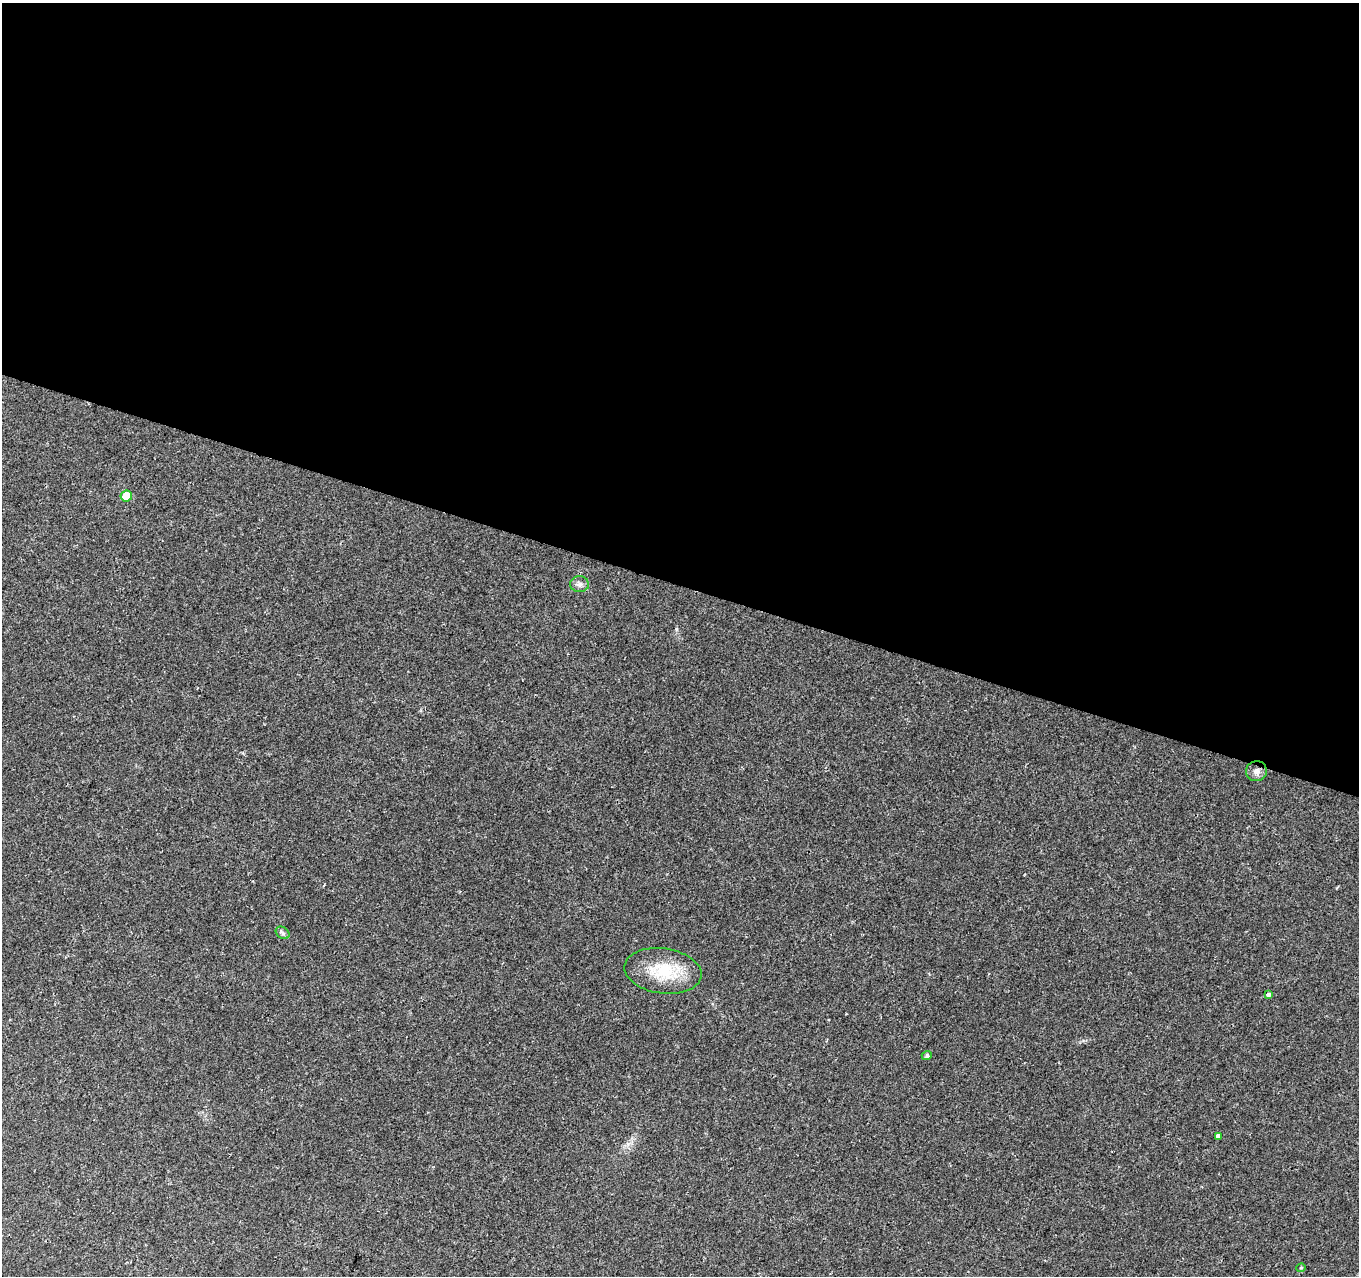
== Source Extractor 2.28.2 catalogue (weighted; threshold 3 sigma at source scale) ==
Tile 3 of 4 x 4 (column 3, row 1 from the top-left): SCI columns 2717-4073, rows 4034-5307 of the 5436 x 5585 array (HDU 1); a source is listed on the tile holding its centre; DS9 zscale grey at full resolution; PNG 1361 x 1278 px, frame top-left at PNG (2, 3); each listed source drawn as its Kron ellipse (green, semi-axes under 4 px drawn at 4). Shown black and unused: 46% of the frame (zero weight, under 2 of 3 exposures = <1% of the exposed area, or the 3 px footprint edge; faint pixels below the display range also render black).
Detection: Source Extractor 2.28.2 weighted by HDU 2 'WHT'; one run over the whole footprint, this tile lists its part. Background 0.07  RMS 0.0055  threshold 0.0247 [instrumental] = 3 sigma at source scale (4.5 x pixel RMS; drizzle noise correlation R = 1.50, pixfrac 1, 0.0396/0.0396 arcsec/px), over >= 5 px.
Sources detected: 9; all 9 listed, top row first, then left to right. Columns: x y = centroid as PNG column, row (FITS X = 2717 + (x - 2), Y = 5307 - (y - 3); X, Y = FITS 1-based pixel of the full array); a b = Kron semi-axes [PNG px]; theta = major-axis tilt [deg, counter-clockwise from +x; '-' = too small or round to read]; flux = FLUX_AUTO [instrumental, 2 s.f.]
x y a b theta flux
126 496 5 5 - 11
580 584 9 8 - 2.3
1256 771 10 10 - 3
283 933 7 5 -36 1.2
663 971 39 22 -8 23
1268 994 4 3 - 2.6
927 1055 5 4 - 1.3
1218 1136 4 4 - 14
1301 1268 4 4 - 0.62
Overlapping masked pixels (flux is a lower limit): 1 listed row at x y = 1256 771